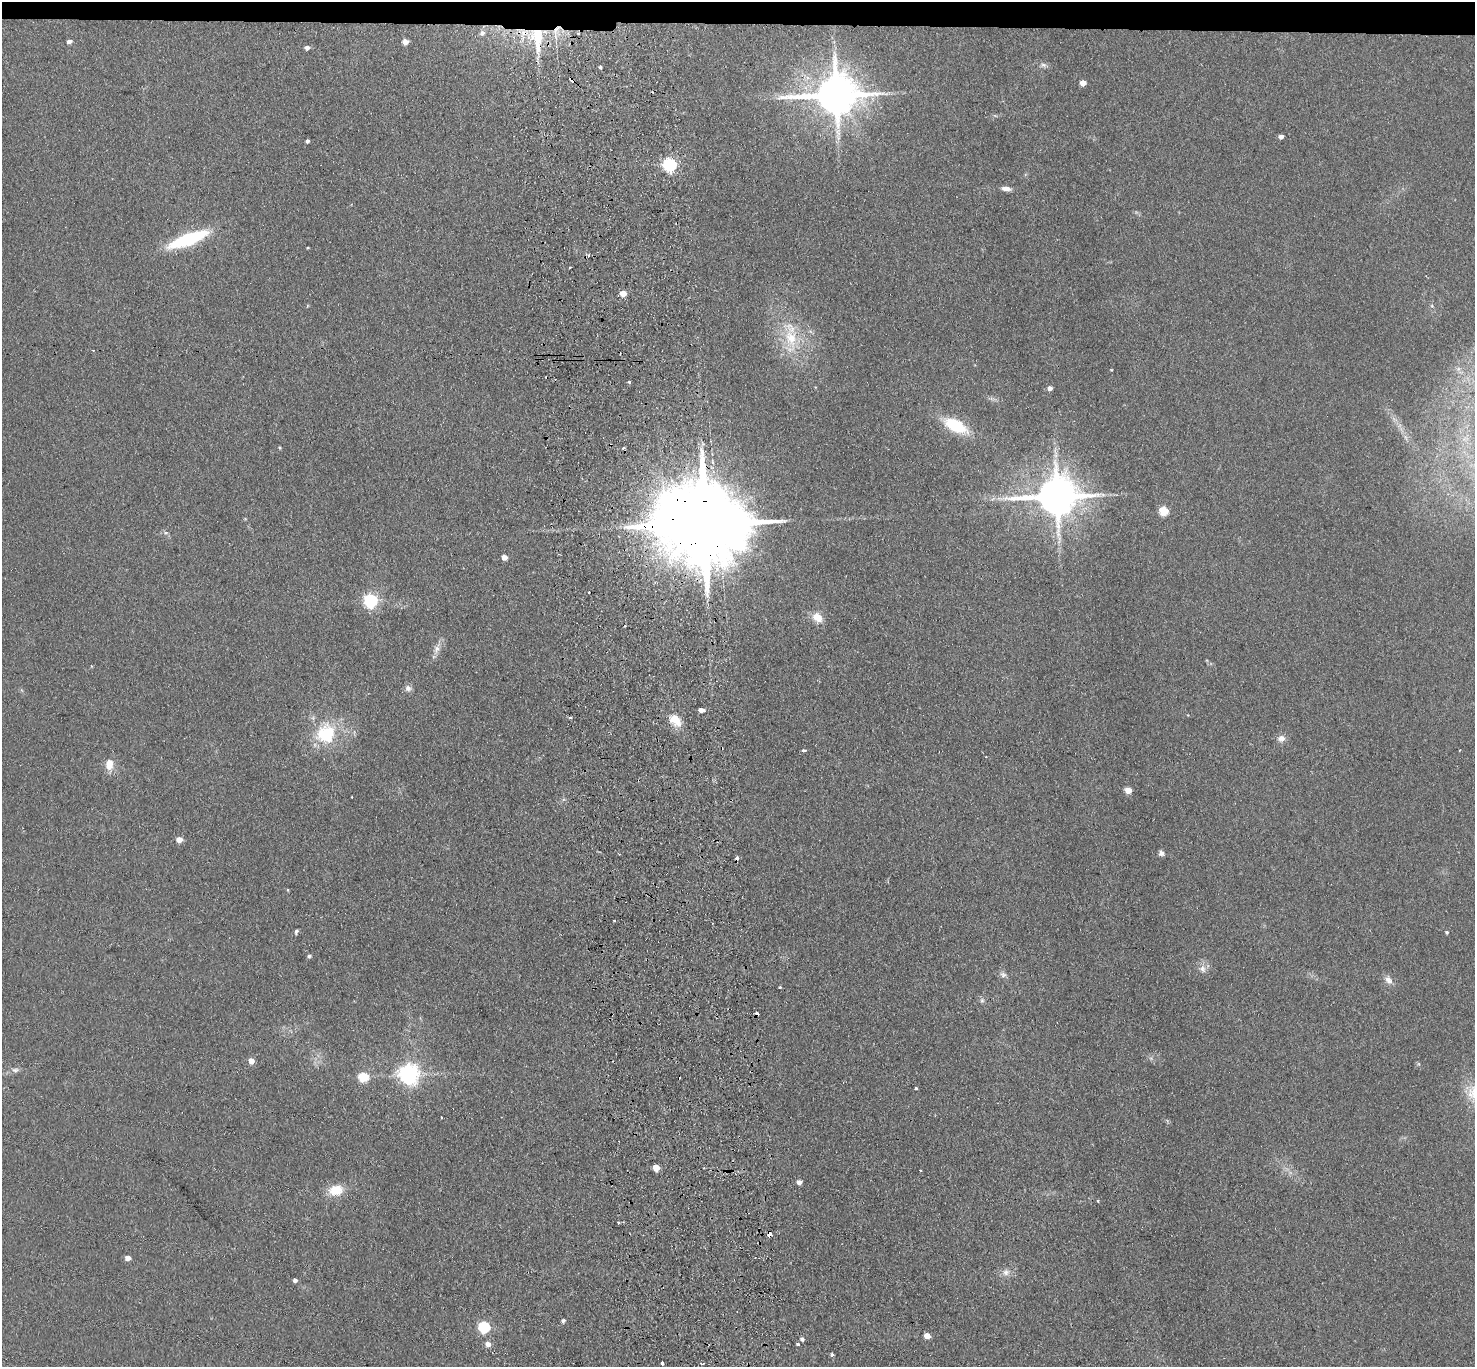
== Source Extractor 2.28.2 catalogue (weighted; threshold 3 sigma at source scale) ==
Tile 2 of 3 x 3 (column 2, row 1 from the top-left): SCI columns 1530-3002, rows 2859-4223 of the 4532 x 4405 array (HDU 1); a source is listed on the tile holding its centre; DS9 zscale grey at full resolution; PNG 1477 x 1369 px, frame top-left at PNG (2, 2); no overlay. Shown black and unused: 2% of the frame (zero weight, under 2 of 3 exposures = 3% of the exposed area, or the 3 px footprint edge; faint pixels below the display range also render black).
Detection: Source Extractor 2.28.2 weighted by HDU 2 'WHT'; one run over the whole footprint, this tile lists its part. Background 0.139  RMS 0.011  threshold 0.0496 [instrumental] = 3 sigma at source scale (4.5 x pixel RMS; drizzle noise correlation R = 1.50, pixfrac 1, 0.05/0.05 arcsec/px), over >= 5 px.
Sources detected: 85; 6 cosmic-ray / hot-pixel residue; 1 long thin detection or spike segment (spike, bleed or trail) — not listed; the other 78 listed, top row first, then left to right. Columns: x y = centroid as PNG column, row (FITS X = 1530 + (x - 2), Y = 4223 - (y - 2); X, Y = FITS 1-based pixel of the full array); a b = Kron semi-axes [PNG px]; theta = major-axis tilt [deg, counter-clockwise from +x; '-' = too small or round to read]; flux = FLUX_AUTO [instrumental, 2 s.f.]
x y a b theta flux
556 32 24 8 76 15
482 33 6 5 - 3.7
537 38 34 12 -88 40
69 41 4 4 - 4.6
405 42 5 4 - 10
307 48 5 4 - 5.1
1043 65 10 6 -1 3.5
600 67 4 3 - 2
1083 83 5 4 - 11
886 94 7 4 19 2.2
836 95 14 11 3 4500
838 132 16 8 -87 10
1281 136 4 4 - 5.3
307 141 3 3 - 2.7
670 164 6 6 - 190
1006 189 11 5 -6 5.7
188 239 32 9 21 110
623 293 5 4 - 14
1432 306 6 5 - 1.9
791 338 40 17 -90 45
93 350 3 2 - 1.1
1111 370 4 2 - 0.72
629 382 3 3 - 3.2
1050 388 5 5 - 4.4
956 426 26 12 -27 49
279 448 4 3 - 1.2
623 448 3 3 - 3.7
1057 496 13 11 5 4100
1164 511 5 5 - 46
703 523 32 19 -3 25000
166 533 6 4 -18 1.8
504 557 5 4 - 9.3
589 593 2 2 - 1.3
370 600 6 6 - 230
817 617 13 10 -37 13
437 649 13 6 69 6.4
408 688 9 8 - 4.3
701 710 5 4 - 6.7
570 718 5 3 - 1.4
675 720 19 12 -48 16
326 734 26 24 48 57
1281 738 11 9 -1 6
804 750 4 3 - 5.9
109 764 12 8 84 15
1128 790 5 4 - 18
179 839 5 5 - 11
1161 853 7 6 - 3.8
614 920 2 2 - 1.3
296 931 6 4 64 1.9
1447 932 4 4 - 1.5
309 956 5 4 - 2
1203 969 10 8 -65 5.9
1003 975 9 7 -21 3.8
1388 980 12 8 -47 6.4
780 987 3 3 - 1.6
982 1000 6 6 - 2.3
251 1061 5 4 - 12
15 1070 10 6 0 3.7
409 1074 7 7 - 650
363 1077 5 5 - 62
916 1088 3 3 - 2.6
441 1117 3 2 - 1.5
656 1167 5 5 - 22
799 1182 5 4 - 6.9
336 1190 17 12 11 22
769 1234 5 4 - 16
127 1258 5 5 - 8.4
1006 1272 11 9 22 6.4
295 1280 4 4 - 3.3
563 1321 4 4 - 2.5
484 1327 6 6 - 110
927 1336 5 4 - 12
802 1339 4 4 - 3.1
488 1344 5 5 - 7.3
798 1344 3 3 - 3.1
832 1355 3 3 - 3.4
662 1363 4 3 - 5.8
702 1364 4 4 - 1.4
Overlapping masked pixels (flux is a lower limit): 4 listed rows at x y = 556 32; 537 38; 703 523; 769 1234